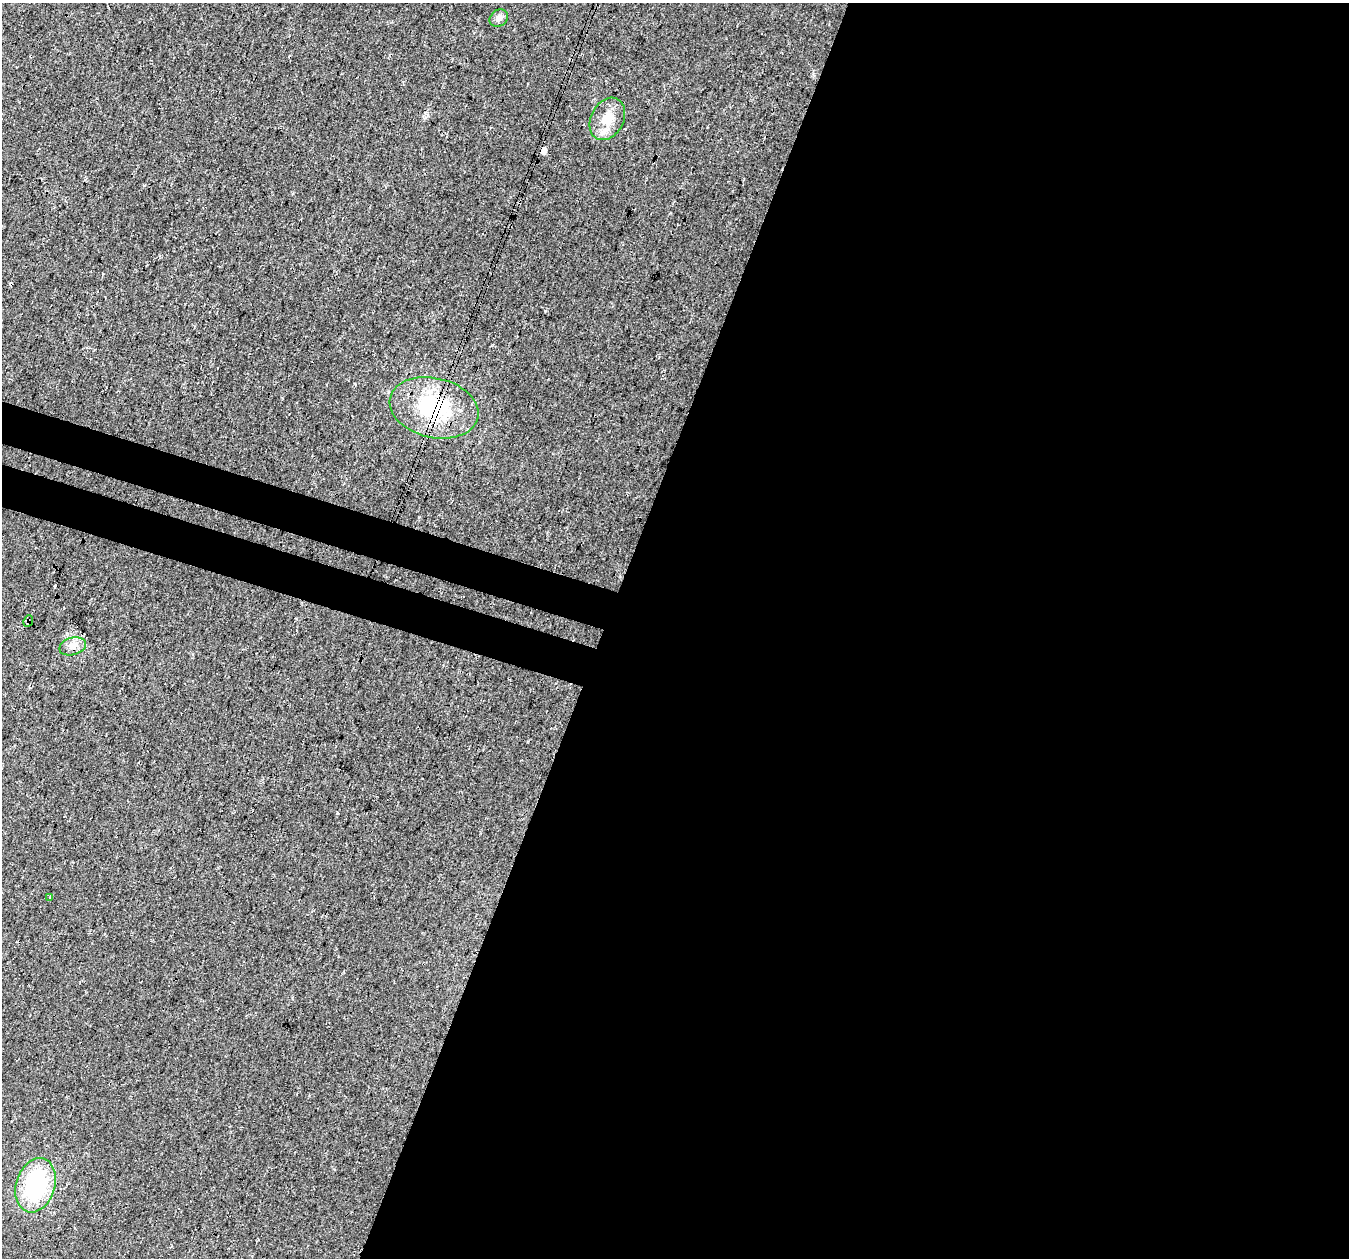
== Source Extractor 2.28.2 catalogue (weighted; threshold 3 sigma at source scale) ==
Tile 12 of 4 x 4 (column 4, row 3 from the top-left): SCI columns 4073-5419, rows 1589-2844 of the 5441 x 5625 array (HDU 1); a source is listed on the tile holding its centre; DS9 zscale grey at full resolution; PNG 1351 x 1260 px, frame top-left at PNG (2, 3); each listed source drawn as its Kron ellipse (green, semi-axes under 4 px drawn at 4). Shown black and unused: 58% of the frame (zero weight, under 3 of 4 exposures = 5% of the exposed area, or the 3 px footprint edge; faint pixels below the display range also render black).
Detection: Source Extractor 2.28.2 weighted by HDU 2 'WHT'; one run over the whole footprint, this tile lists its part. Background 0.0374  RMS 0.0076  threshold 0.0344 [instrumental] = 3 sigma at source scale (4.5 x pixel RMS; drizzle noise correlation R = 1.50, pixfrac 1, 0.0396/0.0396 arcsec/px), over >= 5 px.
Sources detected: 10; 2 cosmic-ray / hot-pixel residue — neither listed nor drawn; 1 inside a brighter listed object's ellipse — not listed separately; the other 7 listed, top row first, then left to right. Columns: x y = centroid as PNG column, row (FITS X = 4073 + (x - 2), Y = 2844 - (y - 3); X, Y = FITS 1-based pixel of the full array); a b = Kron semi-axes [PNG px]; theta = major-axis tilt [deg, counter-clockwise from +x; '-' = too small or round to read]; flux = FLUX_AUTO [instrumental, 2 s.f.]
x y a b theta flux
499 18 10 8 35 3.1
607 119 22 16 62 15
434 408 45 29 -13 69
28 621 6 4 66 1.7
73 646 14 8 15 5.5
50 897 4 3 - 1.2
36 1185 28 19 73 78
Overlapping masked pixels (flux is a lower limit): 2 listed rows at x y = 434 408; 28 621